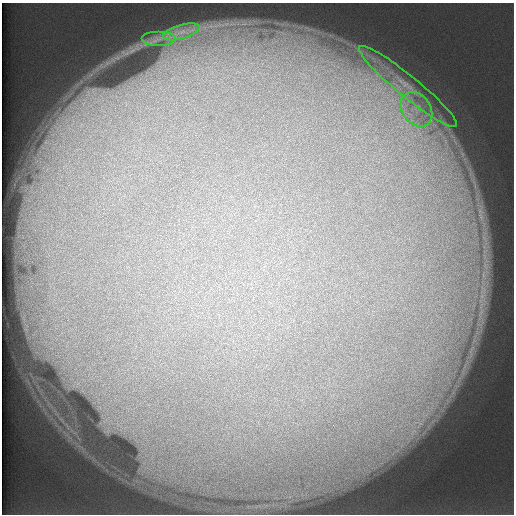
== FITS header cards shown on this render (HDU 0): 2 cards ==
NAXIS1  =                  512 /
NAXIS2  =                  512 /

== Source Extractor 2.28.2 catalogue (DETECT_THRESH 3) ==
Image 512 x 512 px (HDU 0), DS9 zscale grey, 1 PNG px = 1 image px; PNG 516 x 516 px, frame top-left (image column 1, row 512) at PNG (2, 3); each listed source drawn as its Kron ellipse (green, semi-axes under 4 px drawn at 4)
Background 129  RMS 6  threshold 18.1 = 3 sigma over >= 5 px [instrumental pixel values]
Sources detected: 4; all 4 listed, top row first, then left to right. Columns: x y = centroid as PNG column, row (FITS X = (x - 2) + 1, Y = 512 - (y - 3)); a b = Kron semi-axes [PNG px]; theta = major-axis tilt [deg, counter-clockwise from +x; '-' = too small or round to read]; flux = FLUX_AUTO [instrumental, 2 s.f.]
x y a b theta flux
181 32 19 7 16 4900
159 39 17 7 0 4000
408 87 63 10 -39 17000
416 109 19 14 -55 11000